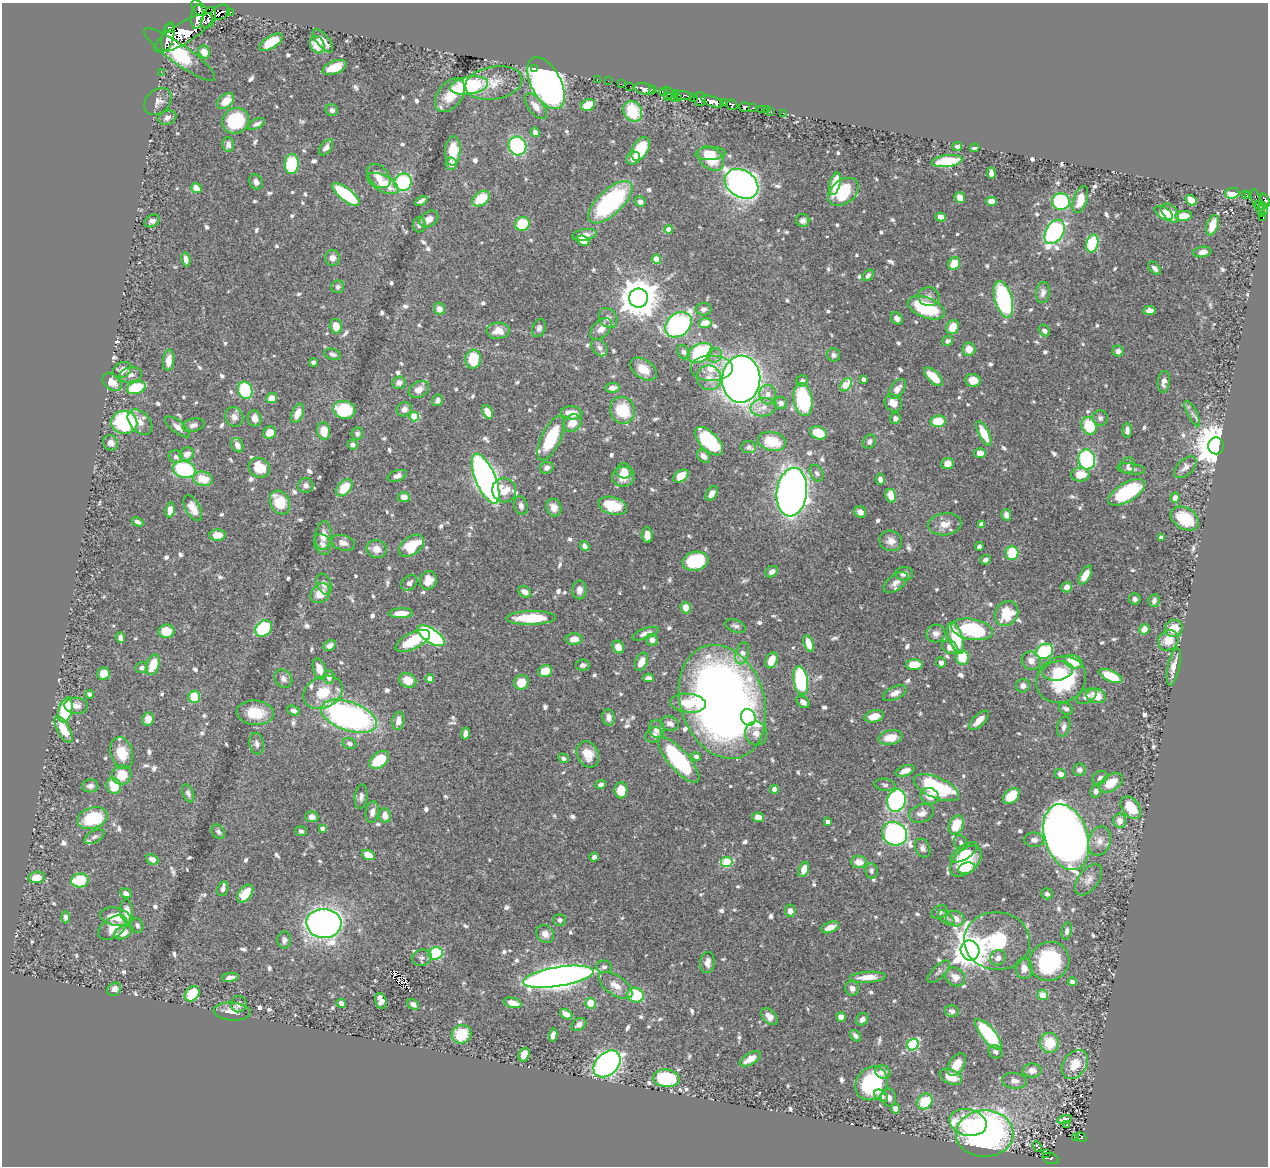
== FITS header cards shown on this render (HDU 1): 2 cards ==
NAXIS1  =                 1266
NAXIS2  =                 1164

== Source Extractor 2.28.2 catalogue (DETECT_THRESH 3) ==
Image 1266 x 1164 px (HDU 1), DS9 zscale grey, 1 PNG px = 1 image px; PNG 1270 x 1168 px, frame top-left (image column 1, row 1164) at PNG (2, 3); each listed source drawn as its Kron ellipse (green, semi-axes under 4 px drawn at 4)
Background 0.596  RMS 0.0091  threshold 0.0272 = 3 sigma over >= 5 px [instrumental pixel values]
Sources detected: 827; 3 with non-positive FLUX_AUTO (blend fragments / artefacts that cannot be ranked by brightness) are neither listed nor drawn; of the other 824, the 500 brightest by FLUX_AUTO listed and drawn (324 fainter detections omitted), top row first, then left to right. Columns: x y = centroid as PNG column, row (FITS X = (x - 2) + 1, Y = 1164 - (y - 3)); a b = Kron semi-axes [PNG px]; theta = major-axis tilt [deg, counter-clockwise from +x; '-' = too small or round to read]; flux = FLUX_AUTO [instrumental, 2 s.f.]
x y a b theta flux
199 8 9 5 -43 510
220 12 10 7 27 150
230 12 3 3 - 68
197 17 12 6 83 940
209 18 11 6 68 88
169 28 5 4 - 460
184 33 34 10 31 3500
168 36 15 5 78 1600
323 41 14 6 -51 5.8
271 42 13 6 32 20
317 45 9 7 -68 14
204 52 7 5 -61 8.2
180 55 43 10 -35 330
334 67 12 6 22 13
534 68 3 2 - 17
161 72 2 2 - 5.8
597 79 2 2 - 8.4
608 81 2 2 - 5.5
494 83 29 16 10 14
546 83 28 15 -62 680
621 84 2 2 - 4.4
469 86 19 8 10 63
630 86 2 2 - 3.7
644 89 10 5 -12 1100
652 90 3 3 - 130
663 92 4 2 - 99
671 94 9 4 -47 120
675 94 3 3 - 66
450 95 19 12 53 12
682 96 10 4 -5 270
667 97 3 3 - 26
693 97 3 2 - 18
677 98 2 2 - 15
700 99 7 5 -88 190
158 101 15 11 44 4.6
226 101 10 6 42 9.5
712 101 11 5 -19 1100
724 102 4 3 - 150
588 105 7 5 26 14
732 105 6 5 - 240
536 106 15 7 -52 6.1
745 107 5 4 - 230
753 108 4 3 - 93
762 109 3 3 - 28
332 110 6 5 - 2.8
766 110 2 2 - 3
633 111 11 9 -57 27
771 112 3 2 - 14
783 113 3 2 - 6.3
167 118 9 7 21 2.6
236 121 14 12 33 36
256 124 9 4 26 2.2
535 132 5 4 - 2.9
228 145 7 6 - 2.9
517 146 9 9 - 65
957 146 5 4 - 1.9
326 147 9 5 51 3.2
974 148 5 4 - 2.5
640 149 13 7 59 27
453 151 15 7 87 16
710 153 15 6 2 7.5
633 158 7 6 - 5.2
711 159 14 10 -39 18
947 161 15 6 7 26
292 164 10 7 87 47
451 164 6 5 - 4.7
991 173 5 4 - 4.2
379 176 14 9 -47 6.5
256 182 8 6 -59 2.7
403 182 9 8 - 52
383 183 17 8 -28 16
742 184 18 13 -32 460
835 184 11 5 76 14
196 188 5 4 - 6.9
843 192 17 11 37 33
1232 193 7 5 2 14
1245 194 3 3 - 19
346 195 16 6 -38 56
1248 195 3 2 - 64
960 198 6 5 - 5.9
481 199 10 7 35 17
1080 199 14 6 72 10
1256 199 10 3 -76 61
1191 200 6 5 - 11
1265 200 7 4 -67 230
421 201 7 4 29 2.2
991 201 5 4 - 4.5
610 202 28 12 43 94
640 202 5 5 - 3.4
1061 202 9 8 - 73
1262 205 4 3 - 72
1260 209 8 3 -70 81
1263 209 6 3 -56 69
1164 213 10 6 -31 15
1170 213 11 7 -49 7.7
1184 216 8 5 3 10
941 217 5 4 - 4.9
1263 218 3 3 - 11
429 219 10 7 35 6.1
152 221 8 6 26 2.3
803 221 6 6 - 2.5
522 224 7 7 - 21
419 225 7 6 - 2.6
1212 225 10 5 71 11
669 229 4 4 - 7.4
1055 232 13 8 58 140
584 235 12 5 10 5.1
583 241 7 5 -23 6.9
1092 244 9 6 76 44
1202 252 9 5 10 4.1
332 258 8 7 - 3.9
186 259 7 4 -82 3.8
656 259 5 4 - 17
954 264 6 5 - 14
1155 268 8 5 -47 2.8
868 275 6 4 47 2.2
338 287 6 6 - 2
1043 292 10 7 82 3.1
929 297 11 9 -7 3.4
638 298 9 9 - 1900
1004 300 19 8 -74 94
926 308 19 10 -20 42
440 309 6 5 - 5
704 309 8 6 0 2.2
1149 310 6 4 9 3.3
608 318 11 8 -53 3.1
897 318 6 5 - 3.7
705 323 6 5 - 10
678 325 15 11 39 110
336 326 7 6 - 9.3
953 327 7 6 - 10
539 328 9 6 68 2.4
601 329 13 8 47 5.2
498 331 11 8 3 7.9
1044 331 6 5 - 2
948 341 5 4 - 2.1
599 347 9 7 -54 2.5
969 349 7 6 - 6.7
1118 351 6 5 - 3.2
684 352 7 6 - 2.1
700 353 13 9 26 57
332 354 8 5 -18 2
715 355 8 7 - 2.5
834 355 7 6 - 2.1
473 359 9 8 - 24
169 360 11 5 82 6.5
314 362 4 4 - 2.2
712 368 21 13 0 13
643 369 14 9 -35 8.6
122 370 10 7 27 5.3
131 375 11 7 13 2.7
933 377 12 5 -44 13
709 378 12 12 - 7.3
741 379 23 19 87 650
863 379 4 4 - 2.2
973 380 7 6 - 8.1
802 381 6 5 - 2.5
112 382 10 7 -39 6.3
1164 382 11 6 83 4
399 383 6 6 - 3.1
846 385 7 5 52 22
136 388 10 6 15 28
612 388 7 5 6 3.5
419 389 11 7 31 4.7
897 389 11 6 55 4.1
245 390 9 7 -72 52
768 394 10 8 -88 4.6
272 398 5 5 - 5.5
803 399 16 9 -80 54
438 400 6 5 - 2.7
781 403 6 6 - 2.5
893 403 9 8 - 6.5
764 407 13 9 10 5.3
404 409 7 7 - 4.2
344 410 11 9 -14 39
622 410 14 12 -69 25
488 412 7 4 -62 7.2
298 413 10 5 68 6.7
572 413 11 6 -6 8.3
1192 413 14 5 -63 2.6
234 417 10 9 - 4.2
414 417 5 5 - 30
255 418 8 6 -73 5.4
895 418 5 5 - 2.5
1100 418 8 7 - 2.2
938 421 7 5 7 18
124 422 13 11 -4 70
140 422 15 9 -47 5.3
572 423 10 8 39 8.1
193 425 11 6 13 2.5
1089 426 9 7 -64 26
178 427 15 6 -37 3.7
1127 430 7 4 -88 2.9
324 431 8 6 -81 9.4
270 433 6 6 - 7.4
818 433 9 6 -21 12
984 433 13 5 -64 14
357 434 6 6 - 1.9
551 438 24 9 65 32
709 441 18 9 -45 58
772 441 14 9 -11 16
869 442 7 6 - 2.5
111 443 8 7 - 3
237 445 7 5 -63 5.1
353 445 5 4 - 2.8
1216 446 8 8 - 2100
748 447 7 6 - 2.2
980 453 6 4 -2 5.2
187 454 7 6 - 5.1
703 456 7 5 -48 3.4
176 457 7 6 - 2.7
1087 459 10 8 -78 78
948 463 6 5 - 5.8
1128 465 8 7 - 1.9
1185 467 13 8 43 3.4
259 468 11 9 -33 15
547 468 7 5 27 2.5
1131 469 14 5 -7 3.1
184 470 11 8 -12 63
624 471 8 7 - 6
817 473 8 6 -64 2
1080 474 9 7 -1 11
397 476 10 5 19 2.6
681 476 8 5 32 9.9
623 477 11 10 - 8.4
203 479 10 7 -12 14
486 479 27 10 -67 410
880 479 5 4 - 2.9
306 485 7 7 - 2.9
344 488 10 6 47 15
504 490 12 12 - 11
792 492 24 15 83 500
1127 492 20 9 31 50
712 493 8 5 57 5.1
891 496 7 5 -77 11
404 497 6 5 - 4.8
1175 498 5 4 - 4.1
280 502 12 9 -61 22
521 506 10 6 -76 2.5
613 506 14 8 -14 23
193 508 14 7 -62 7.1
554 508 9 7 -68 6.5
170 510 8 4 82 4.9
860 512 6 5 - 4.2
1006 515 6 4 -83 3.6
1185 519 15 10 -32 21
137 522 6 4 -28 2
945 524 17 11 7 7
981 524 4 4 - 4.8
217 535 8 5 3 8.4
323 535 14 8 84 6.3
647 535 8 5 -86 4.5
1161 537 4 4 - 2.5
891 541 11 10 - 4.8
343 543 12 7 -17 4.3
322 544 11 8 -62 3.2
411 546 14 8 36 23
585 546 5 4 - 3.1
979 547 4 4 - 2.3
377 549 10 9 - 5.9
1012 553 7 6 - 22
985 560 5 4 - 2
695 561 13 9 12 38
772 572 7 5 35 2.8
904 574 9 7 2 3.3
1085 575 10 5 59 9.2
428 580 9 8 - 6
409 583 9 6 42 3.3
896 583 14 7 38 3.9
324 584 11 7 -68 3.1
1067 587 5 5 - 5.1
579 590 9 7 -89 3.8
525 592 7 5 -36 5
320 593 11 8 45 10
1135 599 6 5 - 2
1154 601 6 5 - 2.6
686 608 6 5 - 7.7
401 613 12 5 2 8.2
1006 613 13 11 57 21
531 618 25 7 1 28
735 626 10 6 -21 2.1
264 628 9 7 40 46
1174 628 9 8 - 10
972 629 21 10 -10 53
1144 629 5 4 - 6.4
166 631 8 6 6 14
936 633 9 9 - 4.1
645 634 14 5 20 3.8
431 636 15 7 -33 110
120 638 5 4 - 2.7
956 638 17 6 -73 30
574 639 8 5 2 5
652 640 6 5 - 3.6
1168 640 11 9 41 9.8
413 641 19 8 27 24
809 644 9 5 -71 9.2
330 646 7 5 35 2.8
618 647 6 5 - 6.8
950 647 8 6 -35 5.5
1045 651 9 7 26 64
742 653 11 6 75 5.4
962 658 7 6 - 17
772 660 8 5 67 9.1
1031 661 10 9 - 5
641 662 9 6 65 7.8
941 662 5 5 - 2.6
1073 662 9 6 -20 17
153 665 11 6 69 14
583 665 7 5 8 2.6
914 665 8 5 2 13
1174 667 19 6 78 6.2
142 668 6 5 - 2.4
319 669 11 6 -72 7.4
545 671 7 5 17 10
1058 671 15 9 9 10
104 674 6 6 - 8.9
1111 676 13 5 -24 20
329 677 7 5 84 4.2
648 678 5 4 - 2.8
283 679 10 8 -48 3
430 679 4 4 - 6.2
408 680 9 7 -22 10
1061 680 26 22 28 50
801 681 14 7 -81 75
522 682 7 7 - 11
1023 686 7 6 - 2.9
323 692 20 15 27 18
895 693 13 6 25 4.5
90 694 4 4 - 2.7
1086 696 11 6 30 3.1
1096 696 10 7 -12 11
194 697 6 6 - 18
722 702 58 42 -72 600
803 702 7 5 -41 3.5
688 703 18 9 -5 15
76 706 12 8 -4 4.2
1066 709 7 5 -27 2
65 710 13 6 77 46
293 711 6 4 -19 3
255 713 19 12 -5 18
349 716 29 14 -19 190
874 716 10 6 14 9.5
609 717 8 6 -77 4.5
748 717 8 7 - 12
148 719 6 6 - 5.7
979 720 12 5 44 6.3
398 721 9 6 83 4.9
670 723 9 7 -19 3.8
1064 727 10 6 75 2.7
657 729 9 7 -78 4.7
63 730 15 6 -61 13
756 733 12 11 - 4.4
465 734 6 4 80 2.7
654 735 9 7 26 3.4
890 738 12 7 10 10
257 744 11 7 -81 2.9
349 744 7 5 -22 2.1
122 753 16 11 -74 13
588 754 13 10 -63 11
696 756 5 4 - 2
563 758 5 4 - 2
379 760 11 7 37 21
679 760 29 10 -49 75
1079 770 6 6 - 2.5
905 771 10 5 20 5.2
1060 774 6 5 - 3.8
122 775 10 9 - 13
1100 778 8 6 38 2.6
1111 783 13 8 32 13
601 785 5 4 - 2.3
885 785 10 6 -9 2
90 786 8 6 4 2.8
114 786 8 7 - 16
936 788 24 10 -23 69
774 789 4 4 - 7.4
621 790 8 6 88 14
1096 791 6 5 - 2.7
188 793 9 5 -67 2.3
930 796 9 7 -18 7.1
1011 796 9 6 42 19
361 797 12 6 83 2.6
896 800 11 9 73 140
1131 808 13 8 -52 16
372 812 11 6 80 3.3
921 813 13 8 21 4.4
385 815 7 6 - 5.3
312 817 6 5 - 3.9
758 817 6 4 -6 5.8
92 818 15 10 18 34
1120 821 7 6 - 5.9
828 822 4 4 - 3.1
956 825 10 7 65 16
323 828 4 4 - 2.4
301 831 6 5 - 1.9
218 832 8 6 -50 2.1
895 834 13 11 -30 150
94 837 11 6 29 2
1066 837 34 21 -72 740
1034 840 10 7 -1 2.7
1099 841 15 11 73 6.1
961 843 8 6 -62 2.3
923 848 10 7 -66 2.5
964 852 16 7 32 7.4
368 855 6 5 - 8.6
594 857 5 4 - 2.4
152 859 6 5 - 4.2
966 861 19 11 44 32
727 862 6 5 - 43
859 862 8 6 -5 6.6
966 868 8 5 17 6.1
804 869 8 5 68 7.5
871 871 8 6 -80 2.1
37 877 8 5 9 9.5
80 880 9 7 5 29
1089 880 18 10 53 5.1
223 889 7 5 69 2.1
126 893 6 4 -23 2.5
245 894 10 6 51 15
1047 894 6 5 - 2.3
127 911 12 6 -84 6.7
790 911 6 5 - 3.4
939 912 9 6 29 2.2
66 917 6 4 -90 2.3
115 917 15 9 -11 14
946 918 10 5 -41 2
955 919 9 7 -20 5.9
560 920 6 5 - 2.2
324 923 17 14 -4 420
137 925 7 6 - 1.9
830 927 9 5 22 6.3
113 928 16 10 35 10
1067 931 9 5 81 2.2
123 932 9 6 23 8.9
545 934 9 8 - 4.4
284 940 8 7 - 2.6
997 941 33 29 -5 44
970 950 10 9 - 1300
436 953 7 6 - 50
422 958 10 8 15 2.4
998 958 8 7 - 3.2
1049 961 20 19 - 55
707 963 11 7 82 4.4
604 967 8 6 -7 1.9
1024 968 10 8 -85 4.4
939 972 14 6 44 2.4
230 977 8 4 9 3.4
558 977 35 9 9 710
868 977 18 5 4 10
955 977 10 8 -38 5.8
1072 982 4 4 - 2.2
616 985 19 9 -35 7.6
852 988 7 7 - 3.5
114 989 7 6 - 3.8
192 994 8 6 48 24
635 995 8 7 - 26
1043 995 5 5 - 6.3
381 1001 8 5 -74 4.6
341 1003 5 4 - 2.9
513 1003 9 5 -15 5.8
591 1003 5 5 - 18
239 1004 8 7 - 2.6
413 1004 6 4 -36 3
232 1011 18 9 -4 7.8
952 1011 7 6 - 2.1
566 1014 7 4 -29 4.5
769 1016 10 6 -45 4.5
841 1017 5 4 - 6.1
862 1019 6 5 - 2.9
579 1024 8 6 34 3.2
461 1034 10 9 - 19
553 1035 6 4 80 3.5
989 1035 19 6 -50 55
855 1036 6 4 -47 2.4
1049 1043 10 9 - 16
913 1045 6 5 - 65
995 1052 7 6 - 2
524 1054 7 5 68 7.4
750 1059 11 5 30 8.3
607 1064 15 11 45 280
1075 1064 16 11 54 13
957 1065 12 7 57 9
1032 1071 9 7 -2 5.6
883 1072 8 6 -23 5
951 1077 12 7 -23 11
666 1078 13 9 -5 51
1014 1081 12 8 -6 3.9
872 1083 17 15 54 56
881 1096 8 5 -38 2.9
889 1097 9 7 -72 2.9
925 1101 8 7 - 19
896 1109 4 4 - 3.7
1064 1119 8 4 12 2.6
968 1122 18 13 -12 15
1067 1125 3 3 - 2
985 1134 29 23 2 270
1075 1137 4 2 - 11
1081 1137 6 4 -31 57
1037 1146 5 3 - 5.5
1046 1153 4 3 - 19
1051 1158 8 5 -16 82
At the frame edge (FLAGS 8, measured only in part): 1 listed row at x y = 1265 200
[324 fainter detections neither listed nor drawn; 3 non-positive-flux detections neither listed nor drawn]